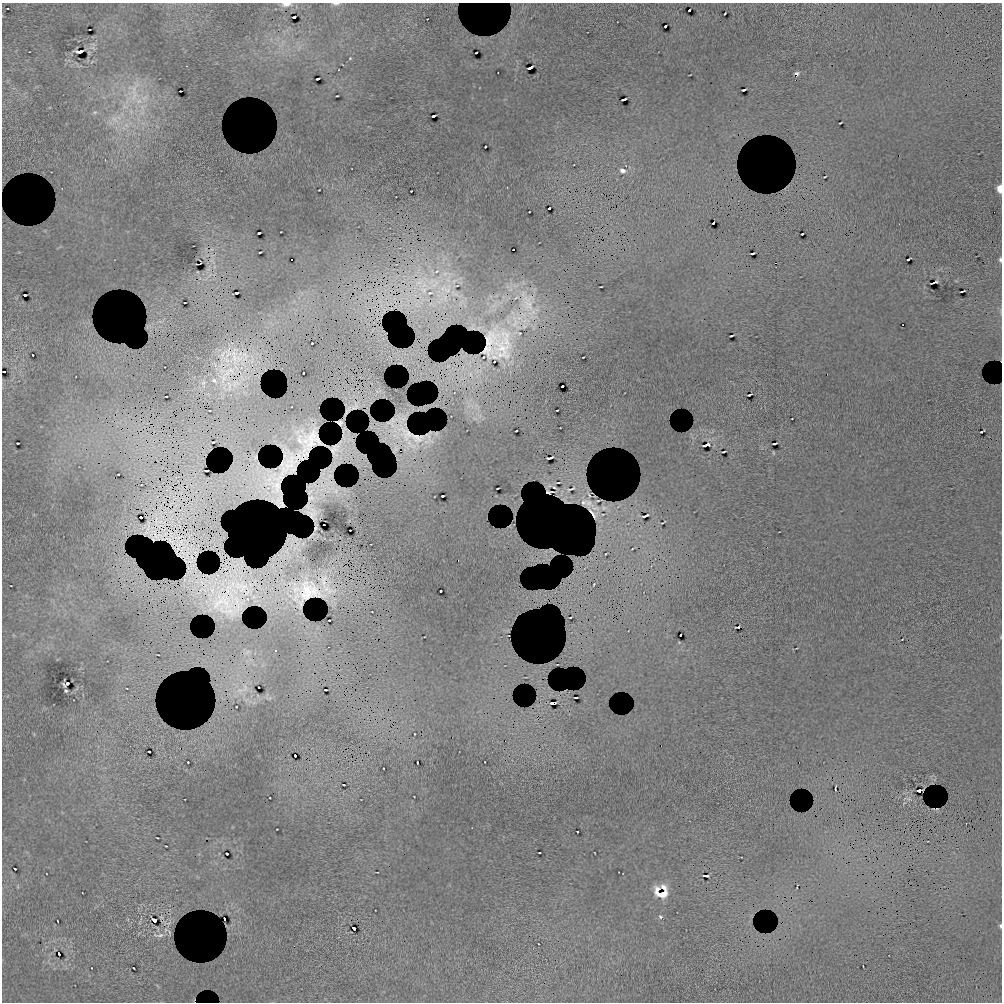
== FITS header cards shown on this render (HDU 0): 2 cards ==
NAXIS1  =                 1000 / length of data axis 1
NAXIS2  =                 1000 / length of data axis 2

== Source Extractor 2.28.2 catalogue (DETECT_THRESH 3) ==
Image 1000 x 1000 px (HDU 0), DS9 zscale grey, 1 PNG px = 1 image px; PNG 1004 x 1004 px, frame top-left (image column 1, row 1000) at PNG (2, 3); no overlay
Background 803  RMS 18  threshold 52.9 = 3 sigma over >= 5 px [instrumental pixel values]
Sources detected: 143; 34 with non-positive FLUX_AUTO (blend fragments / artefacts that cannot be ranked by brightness) are not listed; the other 109 listed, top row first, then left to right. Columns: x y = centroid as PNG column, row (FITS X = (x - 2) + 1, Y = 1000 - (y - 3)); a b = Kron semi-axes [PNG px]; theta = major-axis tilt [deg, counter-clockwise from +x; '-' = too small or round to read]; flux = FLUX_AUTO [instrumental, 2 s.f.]
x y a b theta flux
286 4 10 5 3 9300
336 4 10 4 1 2900
689 10 3 2 - 2700
725 13 3 2 - 1100
294 17 3 2 - 4200
665 26 3 2 - 2500
80 51 4 3 - 150000
476 53 3 2 - 1500
350 58 3 3 - 930
530 68 3 3 - 36000
318 79 4 2 - 2500
743 90 4 2 - 1800
134 95 45 14 79 51000
337 96 3 2 - 980
624 99 5 2 - 3400
433 116 4 2 - 2400
840 123 3 2 - 920
485 147 2 2 - 1300
623 171 8 6 -23 4800
1000 189 6 4 -89 18000
411 191 2 2 - 860
549 208 3 2 - 1500
713 223 3 2 - 2400
259 233 3 2 - 1400
802 234 3 2 - 1300
513 250 2 2 - 290
260 252 3 2 - 960
753 253 4 2 - 2200
908 259 4 2 - 1700
1000 260 6 3 -85 2600
776 263 3 2 - 20000
199 264 5 2 - 2600
419 282 8 4 39 4500
934 282 8 2 21 2200
601 287 3 2 - 660
962 291 6 2 20 1300
236 293 3 2 - 2000
25 295 3 2 - 2400
731 336 4 2 - 1300
312 343 2 2 - 830
33 355 2 2 - 790
4 372 3 2 - 2200
303 373 3 2 - 650
223 378 7 4 82 4900
214 380 9 7 -30 5300
203 383 8 5 18 3500
229 386 7 2 -85 2500
562 386 3 2 - 3900
749 395 4 2 - 2000
166 396 3 2 - 790
557 410 3 2 - 930
516 431 2 2 - 1200
982 431 5 2 - 1500
213 442 3 2 - 1400
18 443 3 2 - 1100
775 444 4 2 - 2600
706 445 4 3 - 36000
724 452 3 2 - 1500
773 453 3 2 - 980
550 458 6 2 18 3200
206 471 3 2 - 2300
118 474 3 2 - 680
558 482 3 2 - 670
554 487 4 2 - 1200
571 489 14 4 21 4000
442 496 3 2 - 1400
598 501 3 2 - 960
589 503 7 5 -31 5100
603 514 4 2 - 740
645 516 7 2 21 2900
141 517 3 2 - 3900
663 523 6 2 33 1300
606 554 3 2 - 890
594 584 6 3 55 1300
441 591 2 2 - 1200
570 617 3 2 - 1200
329 620 3 2 - 1000
738 627 5 2 - 1800
680 635 2 2 - 1400
67 683 4 3 - 110000
258 687 2 2 - 1000
325 690 3 2 - 1500
66 691 3 3 - 1400
576 697 4 2 - 1900
149 752 3 2 - 2400
295 755 3 2 - 1800
188 762 2 2 - 810
417 763 3 2 - 1400
344 785 3 2 - 1000
835 788 5 2 - 1200
919 790 4 3 - 110000
909 799 7 4 -17 2200
577 831 2 2 - 960
539 853 3 2 - 930
227 854 3 3 - 1900
15 869 3 2 - 1300
705 875 3 3 - 64000
663 887 6 4 -30 3100
657 889 7 6 - 2000
662 894 12 6 11 11000
161 917 3 2 - 1000
660 917 6 4 -39 1900
224 919 3 2 - 3000
154 920 4 4 - 190000
58 921 3 2 - 700
1000 926 5 3 - 1900
354 928 3 3 - 57000
59 954 3 2 - 2200
134 968 3 2 - 900
At the frame edge (FLAGS 8, measured only in part): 6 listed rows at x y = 286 4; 336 4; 1000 189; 1000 260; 4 372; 1000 926
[34 non-positive-flux detections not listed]